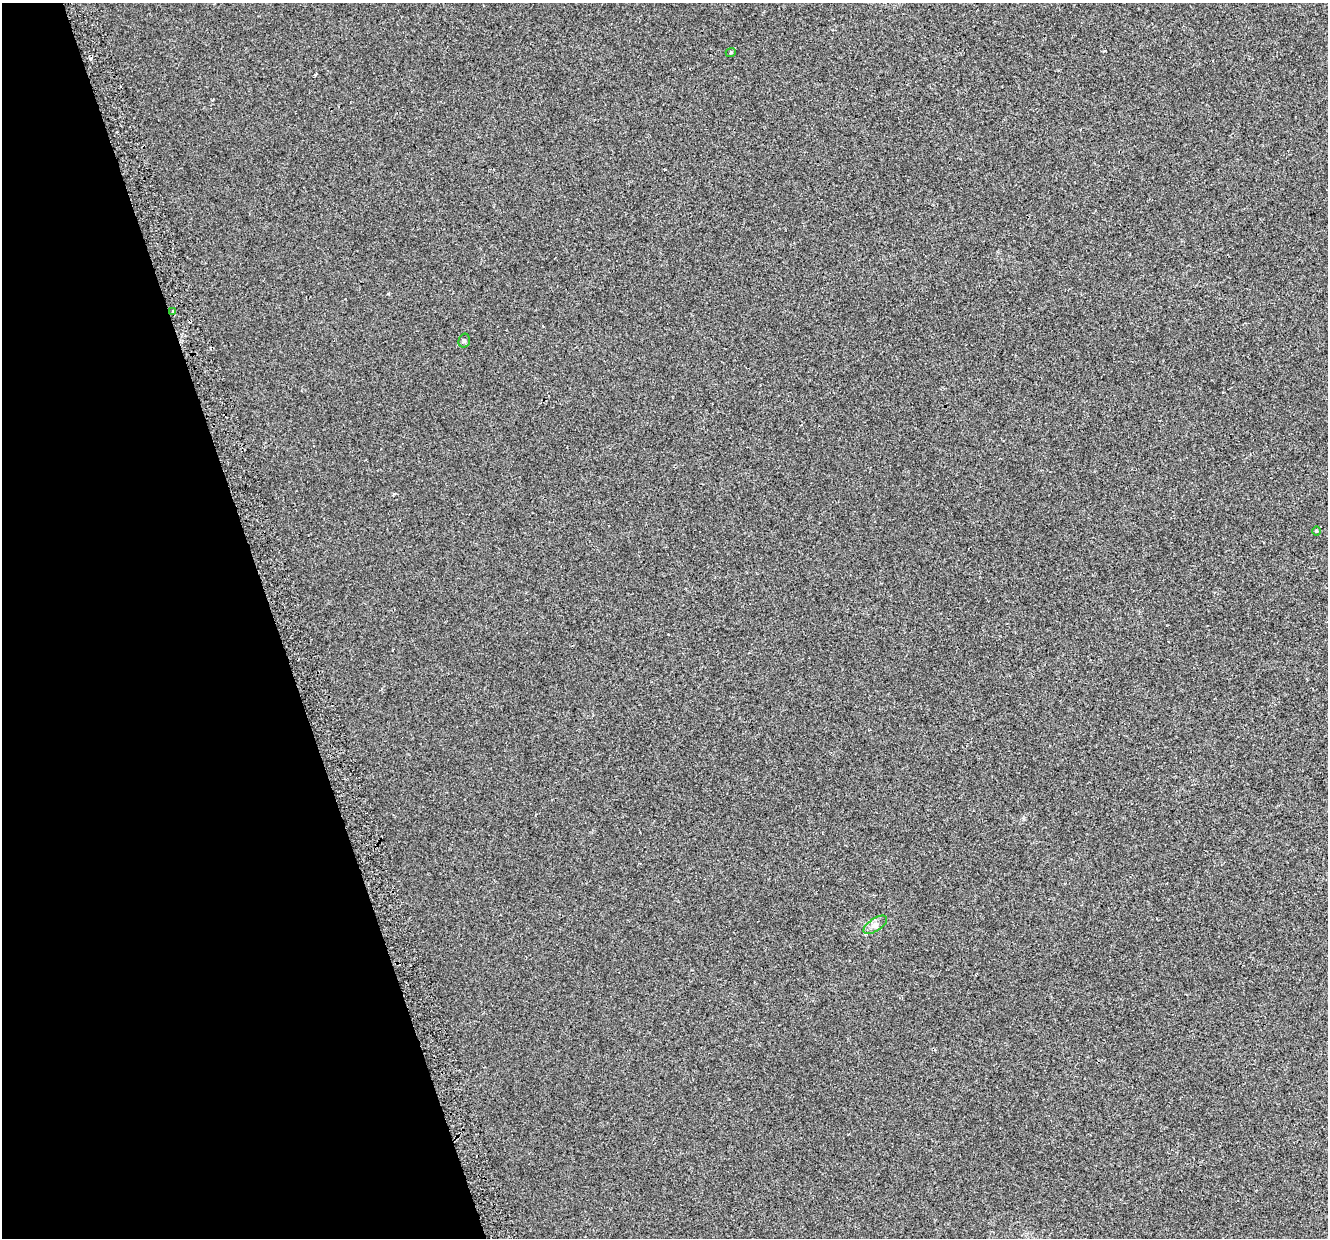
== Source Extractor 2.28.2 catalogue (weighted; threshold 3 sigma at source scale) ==
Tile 5 of 4 x 4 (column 1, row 2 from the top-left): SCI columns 45-1370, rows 2623-3858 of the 5395 x 5196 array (HDU 1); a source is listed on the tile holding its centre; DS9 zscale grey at full resolution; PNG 1330 x 1240 px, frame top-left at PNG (2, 3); each listed source drawn as its Kron ellipse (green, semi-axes under 4 px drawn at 4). Shown black and unused: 21% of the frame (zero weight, under 2 of 3 exposures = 3% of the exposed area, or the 3 px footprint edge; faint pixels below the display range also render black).
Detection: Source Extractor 2.28.2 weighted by HDU 2 'WHT'; one run over the whole footprint, this tile lists its part. Background 0.00414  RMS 0.0062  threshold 0.028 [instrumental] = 3 sigma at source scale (4.5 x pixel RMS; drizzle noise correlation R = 1.50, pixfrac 1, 0.0396/0.0396 arcsec/px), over >= 5 px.
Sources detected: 7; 2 cosmic-ray / hot-pixel residue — neither listed nor drawn; the other 5 listed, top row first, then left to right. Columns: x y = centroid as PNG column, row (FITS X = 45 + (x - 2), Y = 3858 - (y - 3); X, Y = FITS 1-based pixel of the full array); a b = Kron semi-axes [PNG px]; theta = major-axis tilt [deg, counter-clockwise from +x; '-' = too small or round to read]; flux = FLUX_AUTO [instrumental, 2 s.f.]
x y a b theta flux
731 52 5 3 - 0.52
173 311 3 3 - 2
464 341 7 5 75 1.2
1317 531 5 3 - 0.62
875 925 13 6 34 2.9